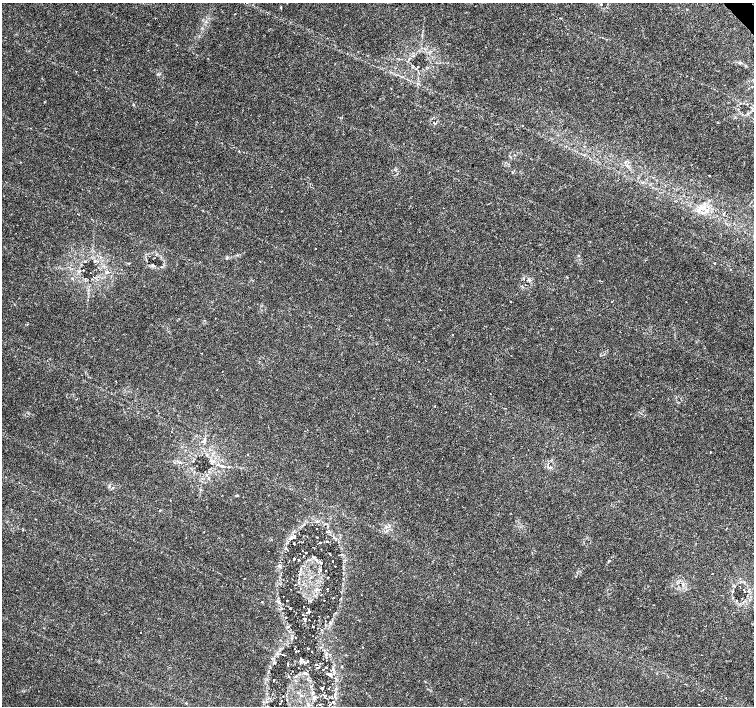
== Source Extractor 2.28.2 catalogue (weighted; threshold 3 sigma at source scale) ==
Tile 10 of 4 x 4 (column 2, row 3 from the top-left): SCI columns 1513-3015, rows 1619-3025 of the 6022 x 5990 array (HDU 1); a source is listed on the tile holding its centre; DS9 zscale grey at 2 x 2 block average (1 PNG px = mean of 2 x 2 image px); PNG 756 x 708 px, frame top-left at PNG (2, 3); no overlay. Shown black and unused: <1% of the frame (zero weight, under 3 of 6 exposures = <1% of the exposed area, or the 3 px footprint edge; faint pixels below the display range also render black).
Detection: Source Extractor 2.28.2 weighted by HDU 2 'WHT'; one run over the whole footprint, this tile lists its part. Background 0.0355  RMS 0.0022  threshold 0.00893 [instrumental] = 3 sigma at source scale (4.09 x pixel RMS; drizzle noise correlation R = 1.36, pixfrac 0.8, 0.0396/0.0396 arcsec/px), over >= 5 px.
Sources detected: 114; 6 inside a brighter listed object's ellipse — not listed separately; the other 108 listed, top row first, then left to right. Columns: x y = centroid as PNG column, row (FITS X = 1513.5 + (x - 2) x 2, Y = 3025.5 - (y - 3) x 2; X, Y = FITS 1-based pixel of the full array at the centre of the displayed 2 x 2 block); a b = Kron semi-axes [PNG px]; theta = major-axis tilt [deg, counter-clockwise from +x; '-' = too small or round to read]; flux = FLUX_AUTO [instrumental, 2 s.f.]
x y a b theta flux
601 5 3 2 - 0.38
155 18 2 2 - 0.16
740 63 4 3 - 0.5
418 67 2 2 - 0.27
44 102 2 2 - 0.32
434 122 6 2 -21 0.6
718 123 2 2 - 0.45
239 151 3 2 - 0.21
396 171 2 2 - 0.23
709 175 2 2 - 0.27
702 208 7 3 11 1.6
704 213 6 2 -9 0.78
315 248 2 2 - 0.28
95 261 4 4 - 0.73
714 263 3 2 - 0.25
153 265 5 3 - 0.82
83 270 2 2 - 0.36
90 273 2 2 - 0.16
511 301 2 2 - 0.28
611 301 2 2 - 0.17
222 371 2 2 - 0.23
116 381 2 2 - 0.2
490 394 2 2 - 0.21
76 399 3 2 - 0.19
434 406 3 2 - 0.19
171 431 2 2 - 0.16
248 454 2 2 - 0.19
207 455 3 2 - 0.35
179 462 6 2 -2 0.7
223 466 5 3 - 0.64
550 467 4 3 - 0.69
112 488 3 2 - 0.31
160 511 2 2 - 0.27
316 529 2 2 - 0.18
327 532 3 2 - 0.28
294 538 4 2 - 0.57
327 541 3 2 - 0.5
303 542 2 2 - 0.22
320 542 4 2 - 0.55
294 544 3 2 - 0.36
286 549 5 2 - 0.44
302 551 2 2 - 0.15
306 553 2 2 - 0.47
330 554 2 2 - 0.52
303 556 2 2 - 0.24
313 557 5 2 - 0.4
294 559 2 2 - 0.9
299 559 2 2 - 0.26
317 561 5 2 - 0.59
332 561 2 2 - 0.39
321 563 3 2 - 0.22
335 566 2 2 - 0.26
326 571 2 2 - 0.22
327 577 2 2 - 0.34
295 585 2 2 - 0.22
683 585 3 2 - 0.44
327 589 2 2 - 0.21
743 590 2 2 - 0.39
733 591 3 2 - 0.32
745 592 2 2 - 0.23
321 595 2 2 - 0.21
283 596 2 2 - 0.23
333 598 2 2 - 0.22
287 600 2 2 - 0.32
324 600 2 2 - 0.23
737 600 2 2 - 0.27
262 602 3 2 - 0.23
279 602 6 3 -37 0.7
304 607 2 2 - 0.16
290 608 2 2 - 0.39
309 612 4 3 - 0.56
303 615 3 2 - 0.31
328 616 2 2 - 0.19
305 618 3 2 - 0.76
309 620 2 2 - 0.22
325 621 2 2 - 0.15
329 622 3 3 - 0.36
288 627 3 2 - 0.4
313 627 2 2 - 0.32
141 632 2 2 - 0.27
295 637 2 2 - 0.19
363 647 2 2 - 0.18
308 648 2 2 - 0.23
294 649 2 2 - 0.22
296 651 2 2 - 0.21
298 651 2 2 - 0.22
283 655 2 2 - 0.35
326 655 3 2 - 0.37
701 655 2 2 - 0.19
326 658 3 3 - 0.49
301 659 6 3 -58 0.84
308 661 3 2 - 0.32
274 663 4 3 - 0.66
288 664 3 2 - 0.56
316 665 3 2 - 0.46
326 667 2 2 - 0.42
318 668 4 2 - 0.42
329 675 9 4 -36 2.1
288 676 3 2 - 0.43
274 680 2 2 - 0.4
322 688 3 2 - 0.43
328 688 2 2 - 0.2
325 695 5 2 - 0.48
315 699 5 3 - 0.82
281 700 2 2 - 0.17
333 702 4 3 - 0.53
330 704 2 2 - 0.2
320 705 3 2 - 0.27
Diffuse or blended objects may show on this block-average render without a row.